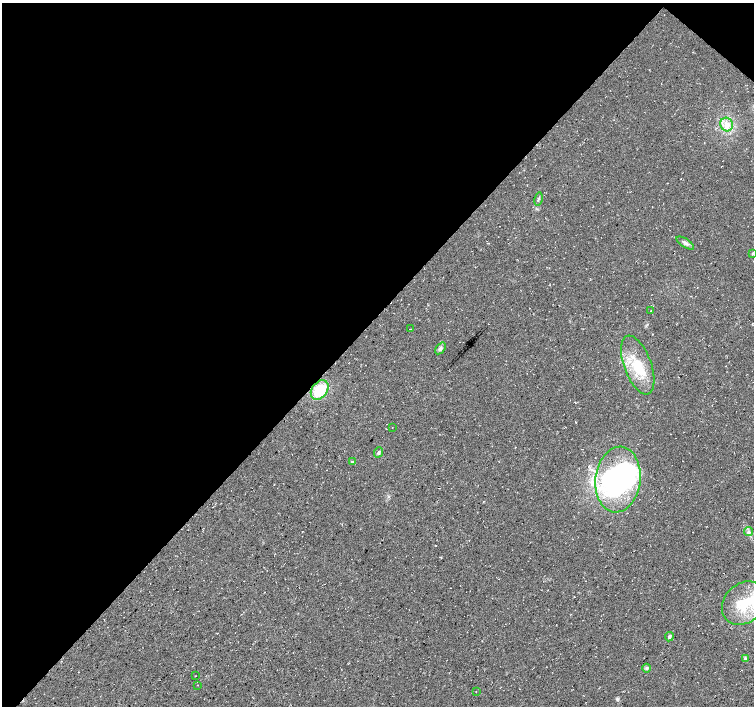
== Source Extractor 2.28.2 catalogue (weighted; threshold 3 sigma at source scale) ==
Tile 2 of 4 x 4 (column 2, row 1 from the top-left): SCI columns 1510-3012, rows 4458-5864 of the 6017 x 6031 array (HDU 1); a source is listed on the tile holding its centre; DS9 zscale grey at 2 x 2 block average (1 PNG px = mean of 2 x 2 image px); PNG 756 x 708 px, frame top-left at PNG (2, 3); each listed source drawn as its Kron ellipse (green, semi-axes under 4 px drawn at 4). Shown black and unused: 46% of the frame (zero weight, under 3 of 4 exposures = <1% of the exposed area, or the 3 px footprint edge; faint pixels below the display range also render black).
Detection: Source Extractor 2.28.2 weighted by HDU 2 'WHT'; one run over the whole footprint, this tile lists its part. Background 0.0136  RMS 0.0049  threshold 0.0221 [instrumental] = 3 sigma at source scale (4.5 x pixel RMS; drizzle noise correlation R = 1.50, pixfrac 1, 0.0396/0.0396 arcsec/px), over >= 5 px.
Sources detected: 27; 5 inside a brighter object's white glare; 1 cosmic-ray / hot-pixel residue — neither listed nor drawn; the other 21 listed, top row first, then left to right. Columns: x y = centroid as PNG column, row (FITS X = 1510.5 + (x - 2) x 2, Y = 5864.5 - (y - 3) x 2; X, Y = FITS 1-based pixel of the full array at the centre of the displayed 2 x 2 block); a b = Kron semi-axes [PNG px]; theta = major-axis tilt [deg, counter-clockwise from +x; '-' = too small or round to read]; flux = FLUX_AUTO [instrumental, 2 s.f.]
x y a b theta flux
727 124 7 6 - 7.1
538 199 7 2 79 1.3
685 243 10 3 -33 3.2
752 253 3 3 - 0.85
651 311 2 2 - 0.49
410 329 2 2 - 0.47
441 348 6 4 53 2.8
638 365 31 13 -70 38
320 390 11 7 53 38
392 427 2 2 - 0.37
379 452 5 3 - 1.8
352 462 4 3 - 1.2
618 479 33 22 83 130
749 531 4 2 - 1.6
744 603 24 19 45 46
669 637 5 4 - 1.8
745 658 4 3 - 1.4
646 668 4 3 - 1.6
195 676 2 2 - 0.53
198 685 2 2 - 0.38
476 691 2 2 - 0.44
Isophote crosses this tile's border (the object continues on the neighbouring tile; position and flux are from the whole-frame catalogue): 1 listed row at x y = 744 603
Diffuse or blended objects may show on this block-average render without a row.